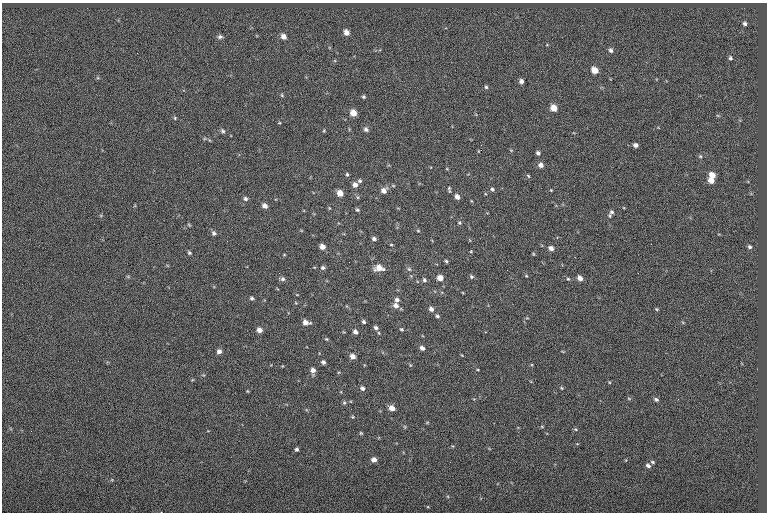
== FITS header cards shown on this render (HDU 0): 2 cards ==
NAXIS1  =                  765
NAXIS2  =                  510

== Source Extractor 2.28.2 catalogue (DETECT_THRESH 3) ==
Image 765 x 510 px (HDU 0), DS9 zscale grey, 1 PNG px = 1 image px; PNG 769 x 514 px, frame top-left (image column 1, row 510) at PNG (2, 3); no overlay
Background 0.0565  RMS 6.9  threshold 20.6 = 3 sigma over >= 5 px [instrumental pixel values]
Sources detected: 101; all 101 listed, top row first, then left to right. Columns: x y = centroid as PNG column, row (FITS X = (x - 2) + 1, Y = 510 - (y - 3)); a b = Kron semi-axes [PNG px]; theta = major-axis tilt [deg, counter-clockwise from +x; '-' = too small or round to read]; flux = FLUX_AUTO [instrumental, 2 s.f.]
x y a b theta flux
745 24 5 4 - 1000
346 32 6 5 - 2900
220 37 7 6 - 1200
283 37 6 5 - 2600
611 50 6 5 - 1200
730 58 5 4 - 790
594 70 6 5 - 5500
521 81 5 4 - 1400
486 87 5 5 - 710
282 95 6 4 -48 540
363 97 4 4 - 660
554 108 6 5 - 5700
353 113 6 5 - 4800
175 118 5 4 - 510
279 123 4 3 - 370
366 129 6 6 - 1300
223 131 7 5 -36 930
324 131 5 3 - 440
209 140 5 3 - 370
636 145 4 4 - 1400
481 150 4 2 - 1000
538 153 5 4 - 1000
700 156 5 4 - 590
541 165 6 6 - 2100
347 174 5 4 - 600
712 175 6 5 - 4400
528 176 6 4 -47 570
360 181 5 5 - 830
711 181 6 4 -31 3200
355 185 6 5 - 2000
449 189 9 3 -80 660
492 189 5 4 - 800
551 190 3 3 - 350
384 191 7 6 - 2600
340 193 6 5 - 4000
457 197 5 4 - 2100
245 199 5 5 - 1100
265 206 6 5 - 2200
357 210 5 4 - 650
612 212 7 7 - 1300
459 223 5 4 - 570
189 225 5 4 - 450
418 231 5 3 - 450
214 233 6 6 - 1100
374 239 5 4 - 1100
391 245 4 3 - 420
322 247 5 5 - 2700
750 247 5 4 - 890
551 248 6 5 - 2100
471 251 5 3 - 390
189 253 4 4 - 750
533 254 6 4 -88 420
284 255 4 2 - 320
446 261 4 3 - 710
323 268 5 4 - 970
379 268 9 6 -3 4700
409 269 6 4 -44 650
526 276 4 4 - 390
471 277 6 5 - 790
279 278 3 3 - 1100
440 278 5 5 - 3800
580 278 6 5 - 2400
283 279 6 5 - 1000
568 279 4 4 - 510
424 280 6 4 -45 860
297 295 5 3 - 320
252 298 5 4 - 770
397 300 5 5 - 1300
396 306 7 6 - 2300
431 309 6 5 - 1800
656 309 4 4 - 490
437 316 5 4 - 870
306 322 7 5 -14 2900
364 322 4 3 - 790
376 328 5 4 - 1100
401 329 5 4 - 570
259 330 5 5 - 2300
355 332 5 4 - 1600
379 333 5 3 - 410
326 339 4 4 - 470
422 348 5 4 - 1900
219 351 5 5 - 1700
353 356 5 4 - 2400
323 362 4 4 - 1100
410 365 5 3 - 440
313 370 7 5 -82 2200
362 388 6 5 - 1300
562 388 4 4 - 470
247 391 5 3 - 360
629 399 5 3 - 430
656 399 6 5 - 950
344 403 6 5 - 690
392 408 6 5 - 3200
353 417 5 4 - 480
542 427 5 3 - 400
575 429 5 4 - 540
361 433 5 4 - 510
296 449 4 4 - 930
374 460 5 5 - 2400
653 462 6 4 -18 710
648 466 6 4 -26 1400